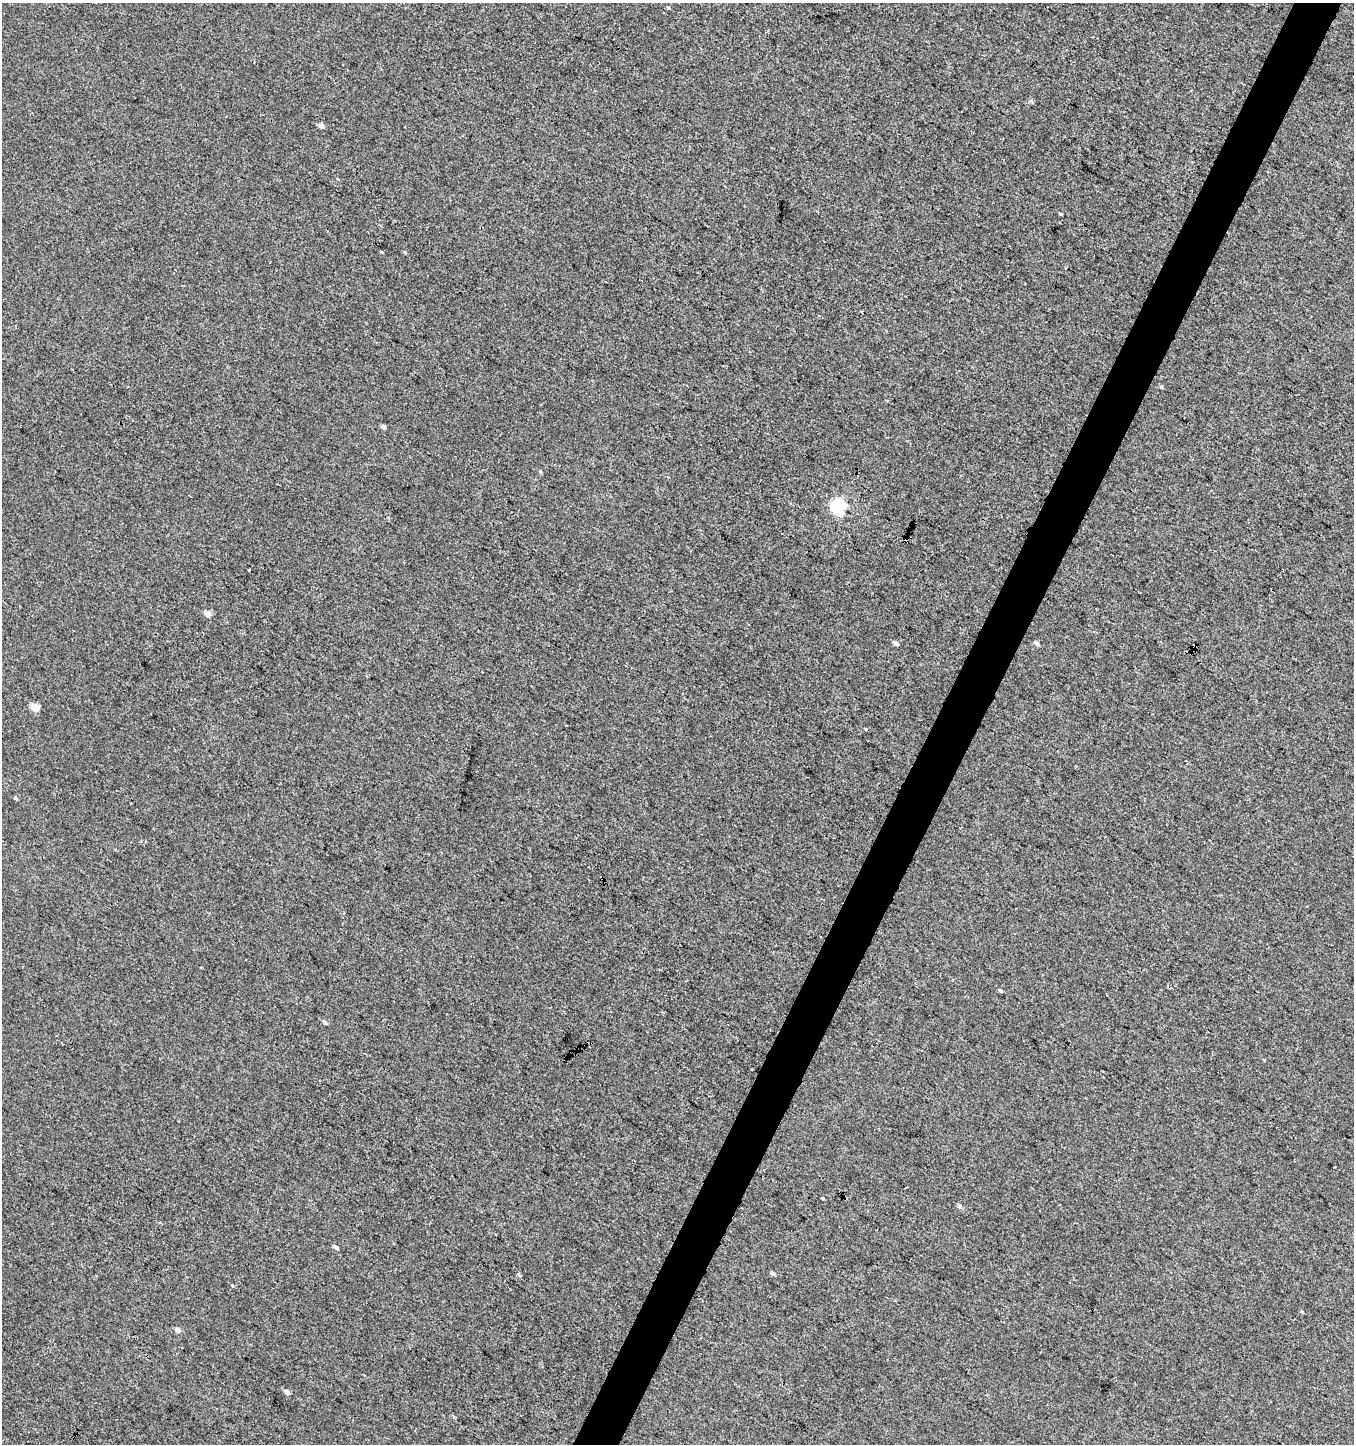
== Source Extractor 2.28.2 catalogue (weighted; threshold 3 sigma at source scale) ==
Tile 10 of 4 x 4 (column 2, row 3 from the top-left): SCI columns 1618-2969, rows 1444-2885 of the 5869 x 5776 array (HDU 1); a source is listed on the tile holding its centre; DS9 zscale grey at full resolution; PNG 1356 x 1446 px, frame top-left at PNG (2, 3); no overlay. Shown black and unused: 3% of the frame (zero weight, under 3 of 4 exposures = <1% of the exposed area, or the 3 px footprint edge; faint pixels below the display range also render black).
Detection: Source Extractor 2.28.2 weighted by HDU 2 'WHT'; one run over the whole footprint, this tile lists its part. Background 0.00105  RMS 0.0035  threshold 0.0159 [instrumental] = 3 sigma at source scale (4.5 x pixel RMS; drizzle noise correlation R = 1.50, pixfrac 1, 0.0396/0.0396 arcsec/px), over >= 5 px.
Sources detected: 26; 3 cosmic-ray / hot-pixel residue — not listed; the other 23 listed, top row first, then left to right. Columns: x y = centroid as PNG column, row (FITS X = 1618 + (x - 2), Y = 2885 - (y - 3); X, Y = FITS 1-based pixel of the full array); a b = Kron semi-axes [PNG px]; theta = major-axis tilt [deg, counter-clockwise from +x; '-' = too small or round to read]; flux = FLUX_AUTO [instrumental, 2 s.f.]
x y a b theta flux
668 7 5 4 - 0.45
321 125 4 4 - 2.2
1060 214 5 3 - 0.34
1162 387 5 4 - 0.52
383 427 4 4 - 1.3
540 471 4 4 - 0.41
838 506 6 6 - 68
249 570 3 3 - 0.76
207 614 5 4 - 3.7
895 643 5 4 - 1.2
1037 643 6 4 -27 1
35 707 5 4 - 8
16 798 5 4 - 0.49
1000 991 5 3 - 0.68
324 1022 6 4 -44 0.73
823 1198 5 3 - 0.31
959 1206 4 4 - 1.6
336 1247 5 4 - 1.1
773 1273 5 4 - 0.77
519 1275 5 3 - 0.43
1302 1311 4 4 - 0.38
177 1330 5 4 - 1.7
287 1392 6 4 -41 1.3